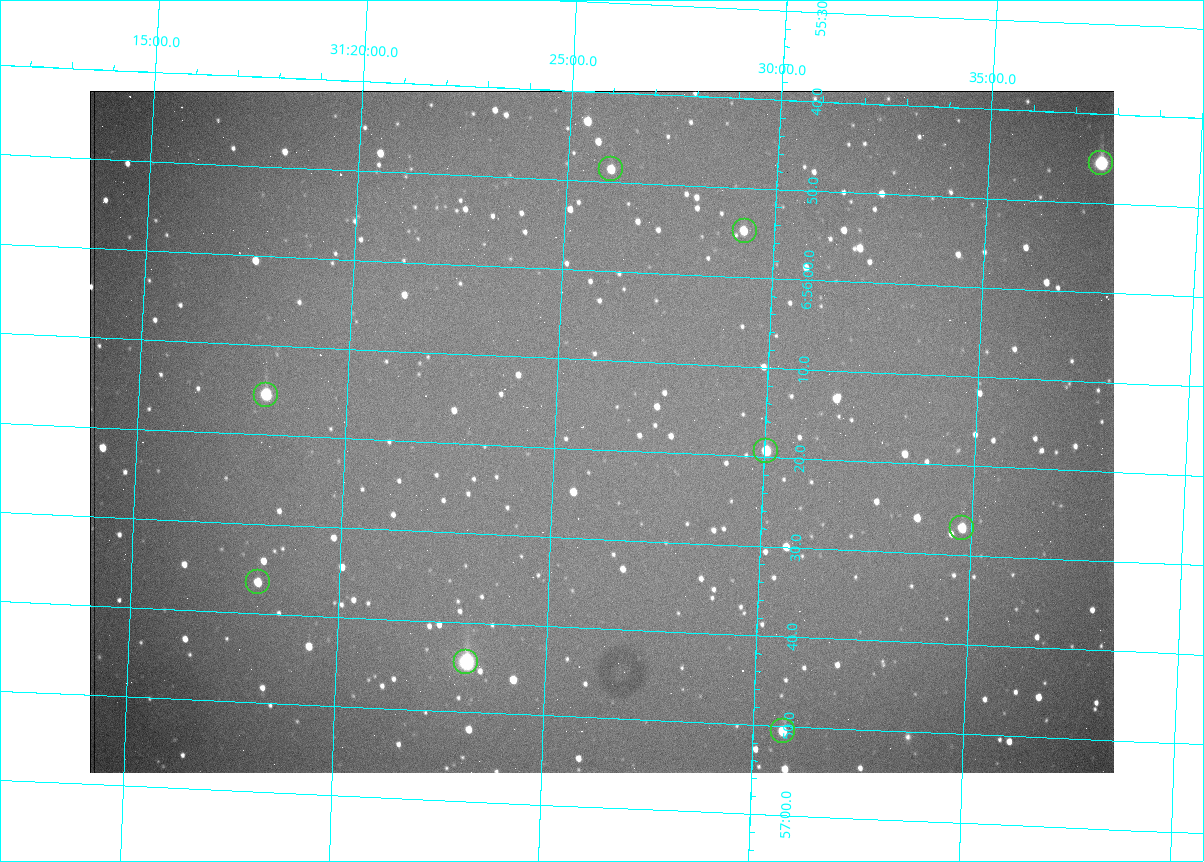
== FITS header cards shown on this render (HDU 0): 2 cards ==
NAXIS1  =                 1024 /fastest changing axis
NAXIS2  =                  682 /next to fastest changing axis

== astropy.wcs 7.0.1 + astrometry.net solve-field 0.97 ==
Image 1024 x 682 px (HDU 0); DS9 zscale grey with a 90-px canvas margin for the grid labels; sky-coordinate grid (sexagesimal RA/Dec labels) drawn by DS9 from the SOLVED WCS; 9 Tycho-2 reference stars matched to detected sources circled (green)
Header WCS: RA---TAN/DEC--TAN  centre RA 06:56:18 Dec +31:26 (104.07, +31.43 deg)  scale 1.44 arcsec/px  FOV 24.5' x 16.3'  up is -93 deg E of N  parity flipped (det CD > 0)
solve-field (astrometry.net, Tycho-2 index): VERIFIED the header's WCS against the Tycho-2 star catalogue (9 matches, 0 conflicts) and refined it, rather than solving blind
Solved WCS: RA---TAN-SIP/DEC--TAN-SIP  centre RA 06:56:18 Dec +31:26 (104.07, +31.44 deg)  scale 1.43 arcsec/px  FOV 24.4' x 16.3'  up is -93 deg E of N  parity flipped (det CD > 0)
The solver's refit moves the header's centre by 1.8 arcsec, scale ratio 0.9972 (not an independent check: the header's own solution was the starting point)
Tycho-2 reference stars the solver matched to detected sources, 9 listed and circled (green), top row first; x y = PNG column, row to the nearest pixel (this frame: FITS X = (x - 90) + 1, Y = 682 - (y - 91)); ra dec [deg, ICRS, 3 dp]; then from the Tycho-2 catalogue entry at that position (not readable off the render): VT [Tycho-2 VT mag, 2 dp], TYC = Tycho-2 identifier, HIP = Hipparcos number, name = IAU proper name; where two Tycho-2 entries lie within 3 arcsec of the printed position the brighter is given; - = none
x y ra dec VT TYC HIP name
1101 163 103.940 +31.628 9.24 2437-728-1 - -
611 169 103.952 +31.434 11.53 2437-424-1 - -
745 231 103.978 +31.488 11.51 2437-421-1 - -
266 395 104.065 +31.301 9.89 2437-425-1 - -
766 451 104.081 +31.501 10.83 2437-37-1 - -
962 528 104.112 +31.580 11.47 2437-71-1 - -
258 582 104.152 +31.301 11.67 2437-646-1 - -
466 662 104.185 +31.385 8.52 2437-370-1 33393 -
783 731 104.211 +31.512 11.03 2437-937-1 - -